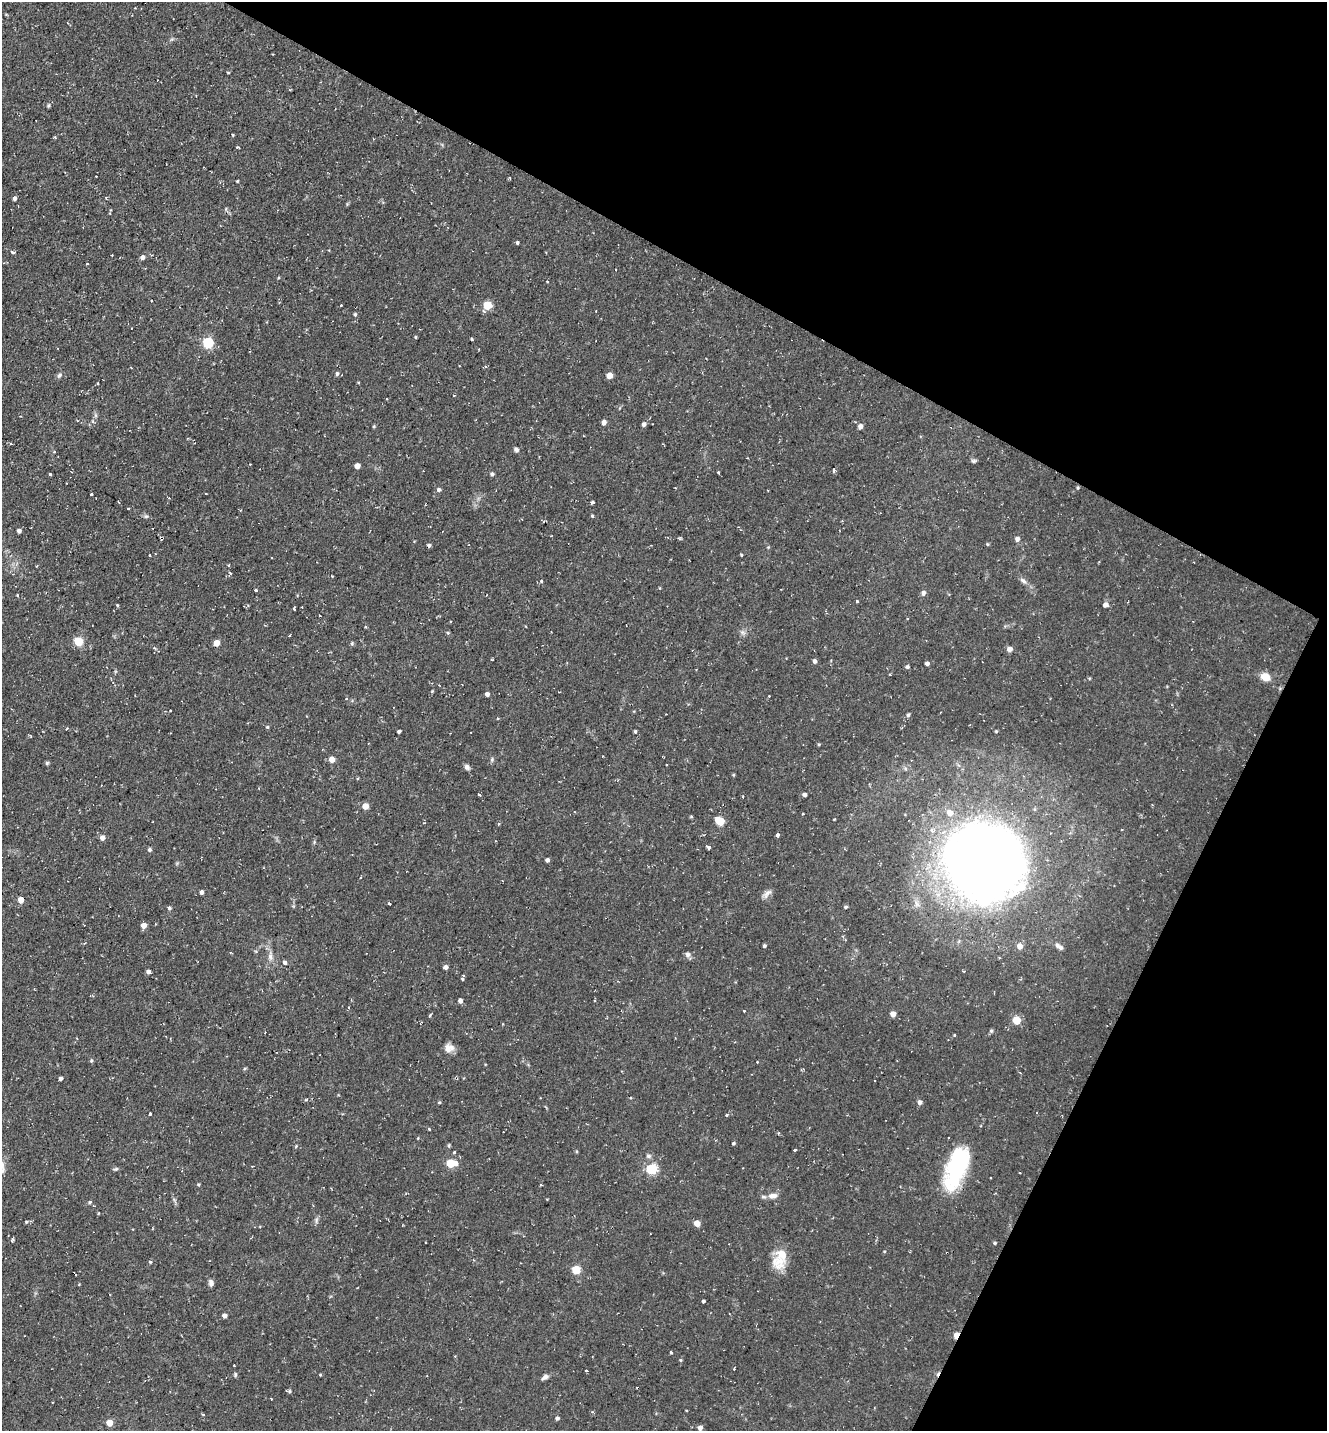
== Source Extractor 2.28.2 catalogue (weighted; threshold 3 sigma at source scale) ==
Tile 8 of 4 x 4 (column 4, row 2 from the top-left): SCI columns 4254-5578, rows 2857-4285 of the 5727 x 5714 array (HDU 1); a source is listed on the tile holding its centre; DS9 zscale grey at full resolution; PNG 1329 x 1433 px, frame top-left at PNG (2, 2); no overlay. Shown black and unused: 27% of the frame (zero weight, under 2 of 3 exposures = <1% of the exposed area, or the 3 px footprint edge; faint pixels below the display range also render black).
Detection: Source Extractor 2.28.2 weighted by HDU 2 'WHT'; one run over the whole footprint, this tile lists its part. Background 0.0823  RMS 0.0071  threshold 0.0319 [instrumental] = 3 sigma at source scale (4.5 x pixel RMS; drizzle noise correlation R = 1.50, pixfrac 1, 0.05/0.05 arcsec/px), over >= 5 px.
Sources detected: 199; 1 inside a brighter object's white glare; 14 cosmic-ray / hot-pixel residue — not listed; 3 inside a brighter listed object's ellipse — not listed separately; the other 181 listed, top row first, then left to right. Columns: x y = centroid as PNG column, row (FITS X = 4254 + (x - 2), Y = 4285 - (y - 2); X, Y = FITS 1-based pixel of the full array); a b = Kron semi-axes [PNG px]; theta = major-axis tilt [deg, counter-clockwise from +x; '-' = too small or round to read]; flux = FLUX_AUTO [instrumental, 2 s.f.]
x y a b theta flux
48 105 6 4 70 1
233 135 3 2 - 0.89
55 137 3 3 - 0.9
510 178 4 3 - 0.61
237 181 3 3 - 0.69
15 198 4 4 - 2
517 243 3 3 - 1.1
12 252 4 3 - 5.6
143 257 5 5 - 2.8
87 263 3 3 - 0.66
547 281 3 3 - 0.9
341 305 3 2 - 1.2
487 305 5 5 - 27
484 311 5 4 - 1.4
355 314 4 4 - 1.1
416 337 5 3 - 0.66
471 339 3 3 - 1.2
208 343 5 5 - 54
337 374 5 4 - 1.4
59 375 7 5 46 1.5
609 375 5 4 - 8.4
98 384 3 3 - 1
454 395 3 2 - 0.49
604 422 5 4 - 3.4
644 424 5 4 - 2.4
374 426 4 4 - 0.81
860 426 5 4 - 3.6
11 444 4 2 - 0.73
516 450 6 5 - 1.7
54 452 4 3 - 1.1
973 461 7 5 -19 1.3
357 466 4 4 - 5
834 470 3 3 - 6.6
718 473 3 3 - 1.8
50 474 3 3 - 1
492 474 4 4 - 1.5
1078 488 5 3 - 0.73
439 490 5 5 - 1.7
92 494 3 3 - 1.8
592 502 4 3 - 1.3
128 509 3 3 - 1.8
146 516 6 4 1 1.2
592 516 4 3 - 0.93
19 531 4 4 - 2
1017 539 5 5 - 2.6
988 544 4 4 - 0.8
429 545 4 4 - 1.4
768 547 4 4 - 0.61
742 555 4 3 - 0.6
228 565 3 3 - 1
332 576 3 3 - 0.58
541 581 3 3 - 1.1
1023 581 11 5 -37 2.4
660 588 4 3 - 0.48
256 590 3 3 - 3.4
923 593 5 5 - 2.6
857 601 3 3 - 2.4
1106 604 6 5 - 2.7
117 605 4 3 - 0.69
294 609 3 3 - 1.7
319 615 3 2 - 0.73
450 621 3 2 - 0.69
365 627 3 2 - 1.2
742 632 9 4 -19 1.5
448 633 4 4 - 0.86
78 642 5 5 - 35
216 643 5 4 - 9.3
352 644 5 4 - 1
1010 649 5 5 - 3.8
814 661 5 4 - 2.1
927 663 4 4 - 2
907 667 5 4 - 1.3
890 674 3 3 - 0.73
1266 677 11 8 -21 7.5
432 691 4 3 - 0.77
487 694 4 4 - 2.3
347 698 4 4 - 1.2
908 715 5 4 - 1.1
267 727 5 4 - 0.84
399 731 4 3 - 1.7
635 731 4 3 - 0.91
996 731 4 3 - 0.7
819 744 4 3 - 0.79
332 759 4 4 - 7.9
492 759 7 5 79 1.2
47 763 6 4 45 0.92
666 765 3 3 - 1.6
467 767 7 6 - 2.1
733 775 4 4 - 0.71
479 795 3 3 - 2
804 795 4 4 - 1.8
743 797 3 2 - 0.8
365 806 5 4 - 8.9
691 816 5 3 - 0.75
720 821 6 5 - 24
424 823 3 2 - 0.6
778 835 4 3 - 2.9
102 838 5 5 - 3.7
708 847 4 3 - 9.9
149 850 4 4 - 1.5
547 860 4 4 - 1.9
982 861 63 59 -36 830
201 892 4 4 - 1.8
767 894 15 6 47 3.4
21 900 5 4 - 7.3
389 904 3 2 - 1.2
845 907 4 3 - 1
169 908 5 5 - 1.3
144 925 5 5 - 5.5
764 946 4 4 - 0.96
1020 946 6 5 - 4.8
1059 946 12 5 -37 2.9
687 954 7 6 - 2.3
270 957 10 6 88 2.8
284 962 5 5 - 1.8
446 967 4 4 - 2.8
963 971 3 2 - 0.69
148 972 4 4 - 2.3
463 979 5 3 - 0.96
460 1001 4 4 - 2.6
349 1007 3 2 - 1.2
744 1011 3 3 - 1.1
893 1014 4 4 - 5.5
430 1015 5 3 - 0.92
1016 1020 5 5 - 22
991 1031 5 4 - 1
954 1035 3 2 - 0.84
449 1048 12 10 2 4.8
91 1061 5 4 - 0.82
757 1062 3 2 - 0.55
61 1079 4 3 - 1.7
874 1081 2 2 - 0.54
630 1097 3 3 - 1
439 1102 5 3 - 0.68
920 1102 5 5 - 2.5
150 1114 3 3 - 1.1
727 1115 3 3 - 2.5
429 1129 3 3 - 1.4
733 1143 4 3 - 1
449 1145 5 4 - 0.83
296 1146 4 3 - 0.75
794 1150 3 3 - 2.5
576 1151 5 3 - 0.65
454 1152 3 3 - 2.5
649 1156 7 5 -14 1.6
450 1163 5 5 - 24
958 1166 41 22 76 65
116 1169 7 4 19 1
651 1169 5 5 - 54
2 1170 10 7 58 2.7
990 1178 3 2 - 0.92
198 1184 4 3 - 0.81
773 1196 14 7 3 4.5
90 1202 5 5 - 1.2
316 1220 7 4 72 1.5
26 1222 5 3 - 0.94
697 1223 5 4 - 8.1
12 1239 3 3 - 1.7
425 1242 2 2 - 0.57
995 1243 4 3 - 0.94
150 1262 4 3 - 0.8
778 1262 21 17 -42 13
576 1270 5 5 - 32
211 1283 8 6 -87 2.3
703 1301 3 3 - 4.3
224 1316 4 4 - 2.9
956 1335 5 4 - 15
671 1352 3 3 - 1.2
455 1356 3 3 - 0.55
681 1360 4 4 - 0.68
234 1365 3 2 - 0.73
734 1369 3 3 - 0.48
586 1370 3 3 - 1.3
320 1375 4 3 - 0.6
545 1377 9 5 36 2.3
289 1391 6 4 21 1.1
686 1411 3 3 - 1.6
203 1415 3 3 - 1.3
557 1418 5 4 - 1.2
109 1423 5 4 - 11
700 1428 4 4 - 3.3
Overlapping masked pixels (flux is a lower limit): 1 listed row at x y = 956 1335
Isophote crosses this tile's border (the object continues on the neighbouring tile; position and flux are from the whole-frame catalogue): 1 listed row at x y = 2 1170